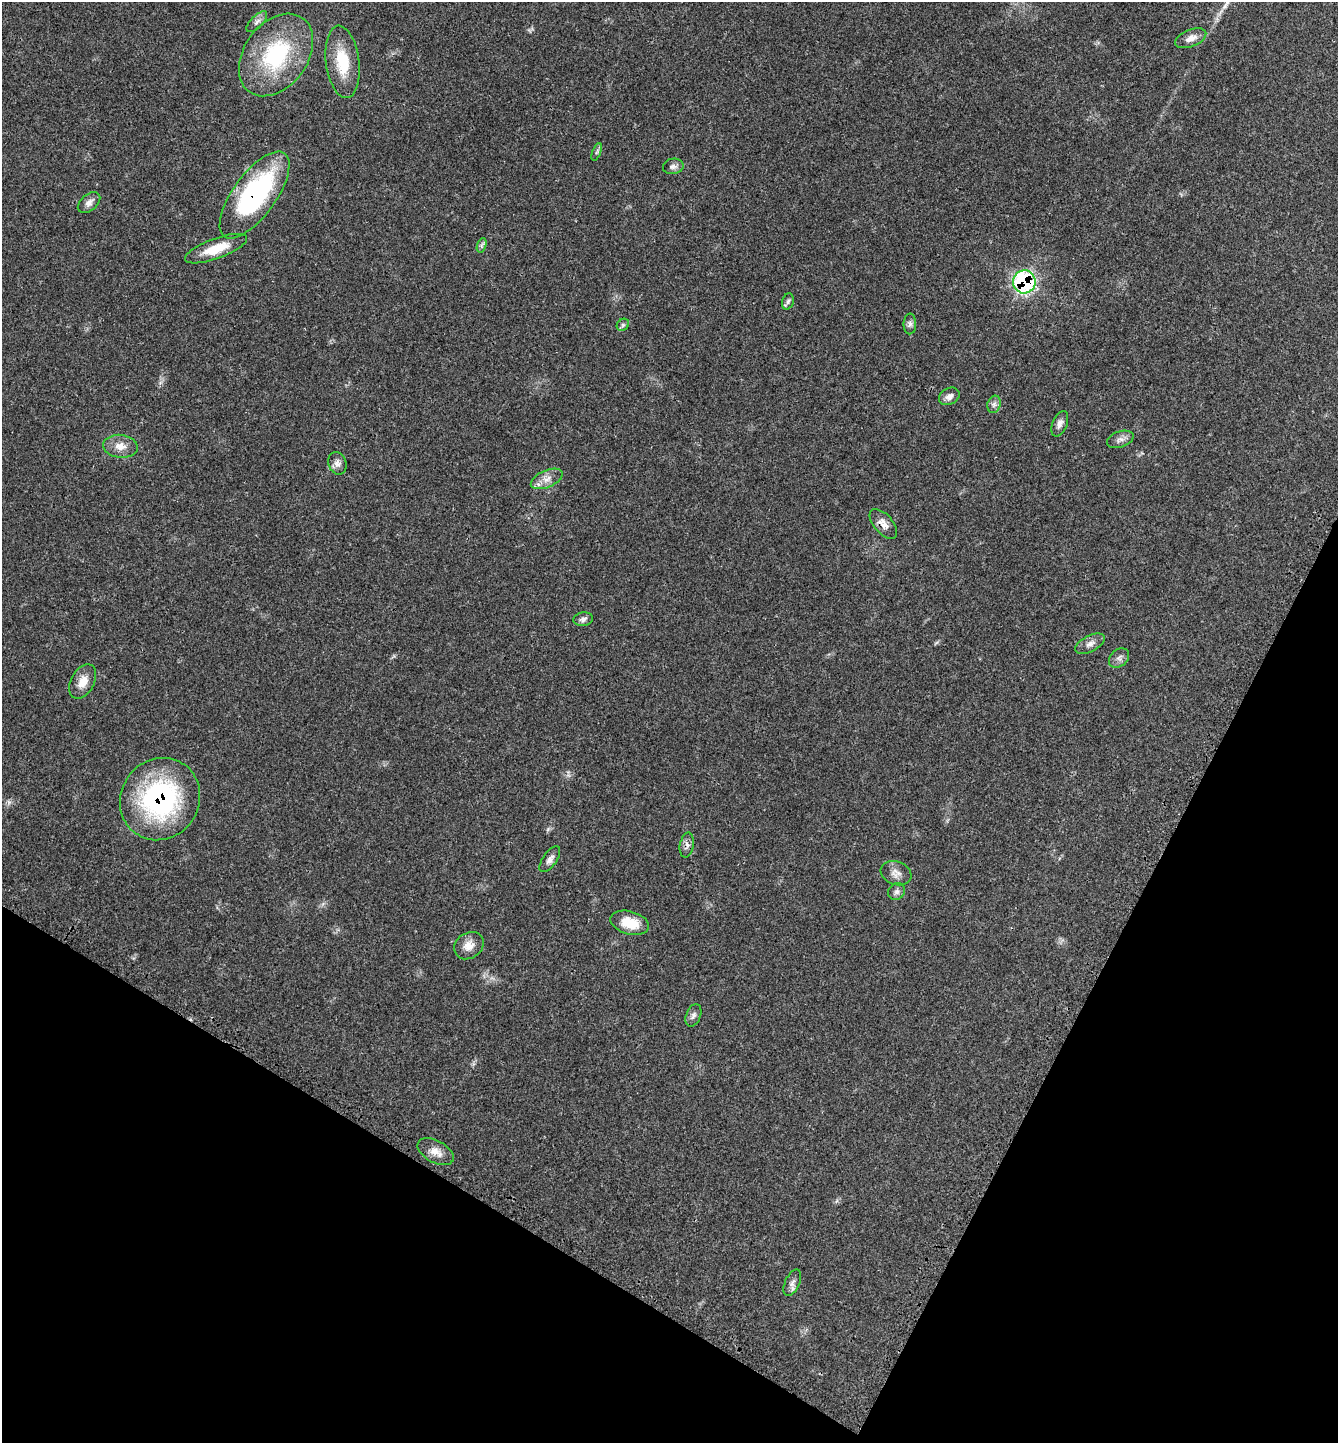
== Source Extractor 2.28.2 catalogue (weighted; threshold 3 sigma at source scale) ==
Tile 15 of 4 x 4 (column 3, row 4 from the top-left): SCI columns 2859-4194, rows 43-1483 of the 5851 x 5844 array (HDU 1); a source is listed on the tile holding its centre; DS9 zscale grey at full resolution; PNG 1340 x 1445 px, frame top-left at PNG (2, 2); each listed source drawn as its Kron ellipse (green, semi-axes under 4 px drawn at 4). Shown black and unused: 24% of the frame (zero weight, under 3 of 4 exposures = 2% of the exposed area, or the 3 px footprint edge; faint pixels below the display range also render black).
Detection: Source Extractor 2.28.2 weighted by HDU 2 'WHT'; one run over the whole footprint, this tile lists its part. Background 0.0451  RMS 0.0045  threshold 0.0202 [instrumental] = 3 sigma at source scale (4.5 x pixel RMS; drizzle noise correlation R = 1.50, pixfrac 1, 0.05/0.05 arcsec/px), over >= 5 px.
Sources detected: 36; all 36 listed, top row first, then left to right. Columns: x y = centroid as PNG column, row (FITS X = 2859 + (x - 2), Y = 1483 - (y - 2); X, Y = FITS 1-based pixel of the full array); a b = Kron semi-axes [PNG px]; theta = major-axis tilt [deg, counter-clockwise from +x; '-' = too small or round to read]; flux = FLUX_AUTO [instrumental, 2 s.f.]
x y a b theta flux
257 22 13 6 45 1.7
1191 38 16 8 22 3.3
276 55 45 31 54 42
343 62 36 16 -82 16
597 152 9 3 69 0.71
673 166 10 7 9 1.7
254 195 51 21 54 72
89 203 13 8 41 2.4
482 245 7 4 71 0.94
216 249 33 10 20 10
1024 282 11 11 - 59
788 301 8 5 72 1.1
910 324 10 6 89 1.4
623 325 7 5 44 0.82
949 396 11 8 29 2.4
994 404 9 6 74 1.5
1060 424 13 7 68 2
1120 439 14 8 19 2.3
120 446 17 11 -6 4.9
337 463 11 9 -68 2.4
547 479 17 8 23 3.8
883 524 18 9 -49 3.8
583 619 10 6 10 1.6
1090 644 16 8 27 2.6
1119 658 11 8 41 1.9
83 682 18 11 62 5.3
160 799 42 39 54 74
687 845 12 7 79 1.9
550 859 15 7 55 2.2
896 873 16 11 -21 3.2
897 892 9 8 - 1.6
630 923 19 11 -16 9.5
469 946 16 12 35 4.4
693 1015 12 7 68 1.8
435 1152 19 11 -29 4.2
792 1283 14 7 65 2
Overlapping masked pixels (flux is a lower limit): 5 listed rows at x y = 254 195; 1024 282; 883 524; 160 799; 687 845